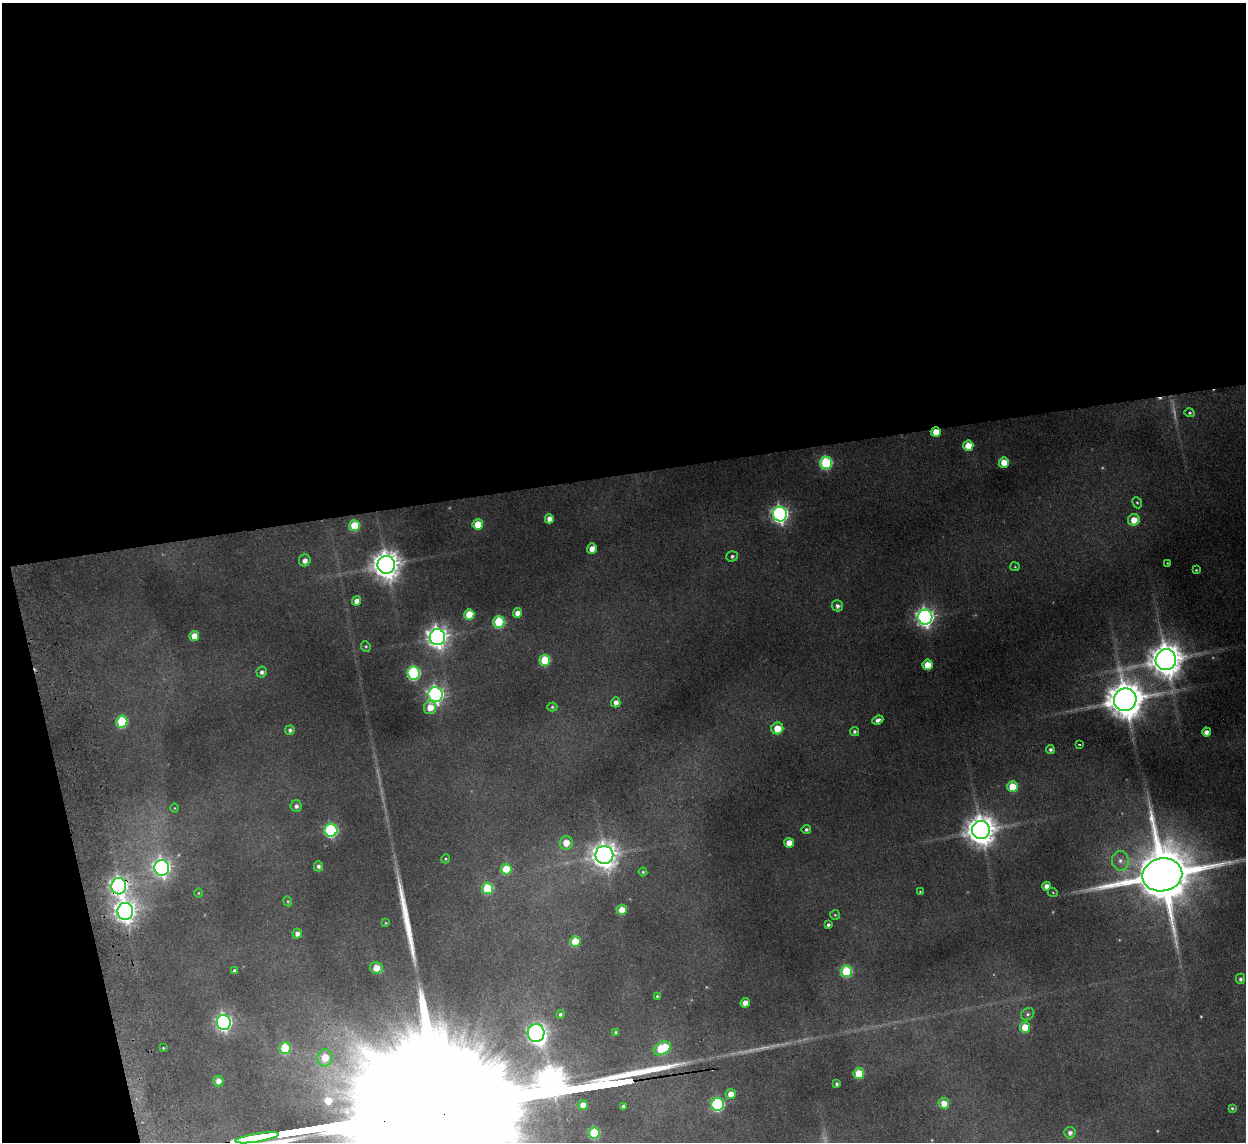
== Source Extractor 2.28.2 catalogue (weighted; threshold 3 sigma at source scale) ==
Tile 1 of 4 x 4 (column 1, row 1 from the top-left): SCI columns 53-1296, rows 3573-4712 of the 5082 x 4980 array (HDU 1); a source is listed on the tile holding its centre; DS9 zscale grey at full resolution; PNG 1248 x 1144 px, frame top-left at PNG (2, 3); each listed source drawn as its Kron ellipse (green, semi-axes under 4 px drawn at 4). Shown black and unused: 44% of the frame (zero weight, under 2 of 3 exposures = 3% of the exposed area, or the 3 px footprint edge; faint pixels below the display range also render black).
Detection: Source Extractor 2.28.2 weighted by HDU 2 'WHT'; one run over the whole footprint, this tile lists its part. Background 0.189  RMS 0.016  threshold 0.0721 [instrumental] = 3 sigma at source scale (4.5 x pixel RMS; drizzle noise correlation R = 1.50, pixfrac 1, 0.05/0.05 arcsec/px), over >= 5 px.
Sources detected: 111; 3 too faint to see at this stretch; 2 inside a brighter object's white glare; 1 cosmic-ray / hot-pixel residue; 2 long thin detections or spike segments (spike, bleed or trail) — neither listed nor drawn; the other 103 listed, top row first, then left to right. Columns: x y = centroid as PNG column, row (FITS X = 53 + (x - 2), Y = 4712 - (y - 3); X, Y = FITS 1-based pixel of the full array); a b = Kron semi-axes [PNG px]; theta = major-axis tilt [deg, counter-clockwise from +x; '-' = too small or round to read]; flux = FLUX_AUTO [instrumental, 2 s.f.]
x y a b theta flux
1190 413 5 4 - 2.4
936 432 5 4 - 22
968 446 5 5 - 28
1004 462 5 5 - 27
826 463 6 6 - 160
1137 503 6 4 -65 2.2
780 514 7 7 - 680
549 519 4 4 - 11
1134 520 6 5 - 22
478 524 5 5 - 35
354 526 5 5 - 57
592 548 5 4 - 13
732 556 6 5 - 3.8
305 560 6 5 - 8.4
1167 563 4 3 - 1.3
386 565 9 8 - 2300
1015 567 4 4 - 1.6
1196 570 3 3 - 1.6
357 601 4 4 - 12
837 606 6 5 - 5.9
517 613 5 4 - 12
469 614 5 5 - 41
925 617 7 7 - 790
499 622 6 5 - 100
194 636 5 5 - 21
437 637 8 7 - 1200
366 646 5 4 - 2.4
545 660 5 5 - 79
1166 660 10 10 - 3800
928 665 5 5 - 32
262 672 5 5 - 5.4
414 673 6 6 - 220
436 695 7 7 - 630
1125 700 11 11 - 4900
616 702 5 4 - 9.8
430 707 7 6 - 22
552 707 5 4 - 2.4
878 720 6 4 23 5.8
122 722 6 5 - 110
777 728 6 6 - 31
290 730 4 4 - 4.6
854 732 5 4 - 3.2
1206 732 4 4 - 7.8
1079 744 3 2 - 1.6
1050 750 4 4 - 4.2
1012 787 5 5 - 45
296 806 6 5 - 5.9
175 808 5 3 - 1.3
806 829 5 4 - 3.7
331 830 6 6 - 220
981 830 9 9 - 2700
566 843 7 6 - 24
789 843 5 5 - 21
604 855 9 9 - 1900
446 859 4 4 - 1.7
1120 861 10 8 -86 11
318 866 5 4 - 4.9
162 868 8 7 - 650
506 869 5 5 - 55
643 872 4 4 - 2
1162 875 20 16 11 15000
119 886 8 7 - 720
1046 886 4 4 - 9.4
487 888 5 5 - 80
920 892 3 3 - 1.3
198 893 5 3 - 1.3
1053 893 5 3 - 1.4
288 901 5 4 - 1.8
622 910 5 5 - 28
125 911 8 8 - 1100
835 915 5 5 - 2
386 923 4 4 - 1.5
828 925 4 3 - 3.7
297 934 5 4 - 8
575 942 5 5 - 53
376 968 6 5 - 22
234 971 4 4 - 3.1
846 971 6 5 - 100
1240 979 5 4 - 4
657 996 3 3 - 2
745 1003 5 4 - 14
560 1014 4 4 - 3
1028 1014 7 5 32 3.6
224 1022 7 7 - 500
1025 1027 5 5 - 31
616 1032 4 4 - 2.2
536 1033 9 8 - 640
163 1048 3 2 - 1.5
285 1048 6 5 - 65
662 1048 9 6 29 88
325 1058 8 7 - 37
859 1073 5 5 - 41
218 1081 5 5 - 11
837 1084 4 3 - 3.4
731 1094 5 5 - 19
944 1103 5 5 - 18
718 1104 6 6 - 220
583 1105 5 4 - 17
623 1107 4 3 - 4
1232 1108 4 3 - 1.9
594 1133 5 5 - 92
1070 1133 5 5 - 6.5
257 1138 22 3 9 7800
Overlapping masked pixels (flux is a lower limit): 3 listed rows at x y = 936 432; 119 886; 125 911
Isophote crosses this tile's border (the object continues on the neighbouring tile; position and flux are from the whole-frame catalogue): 1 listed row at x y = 257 1138